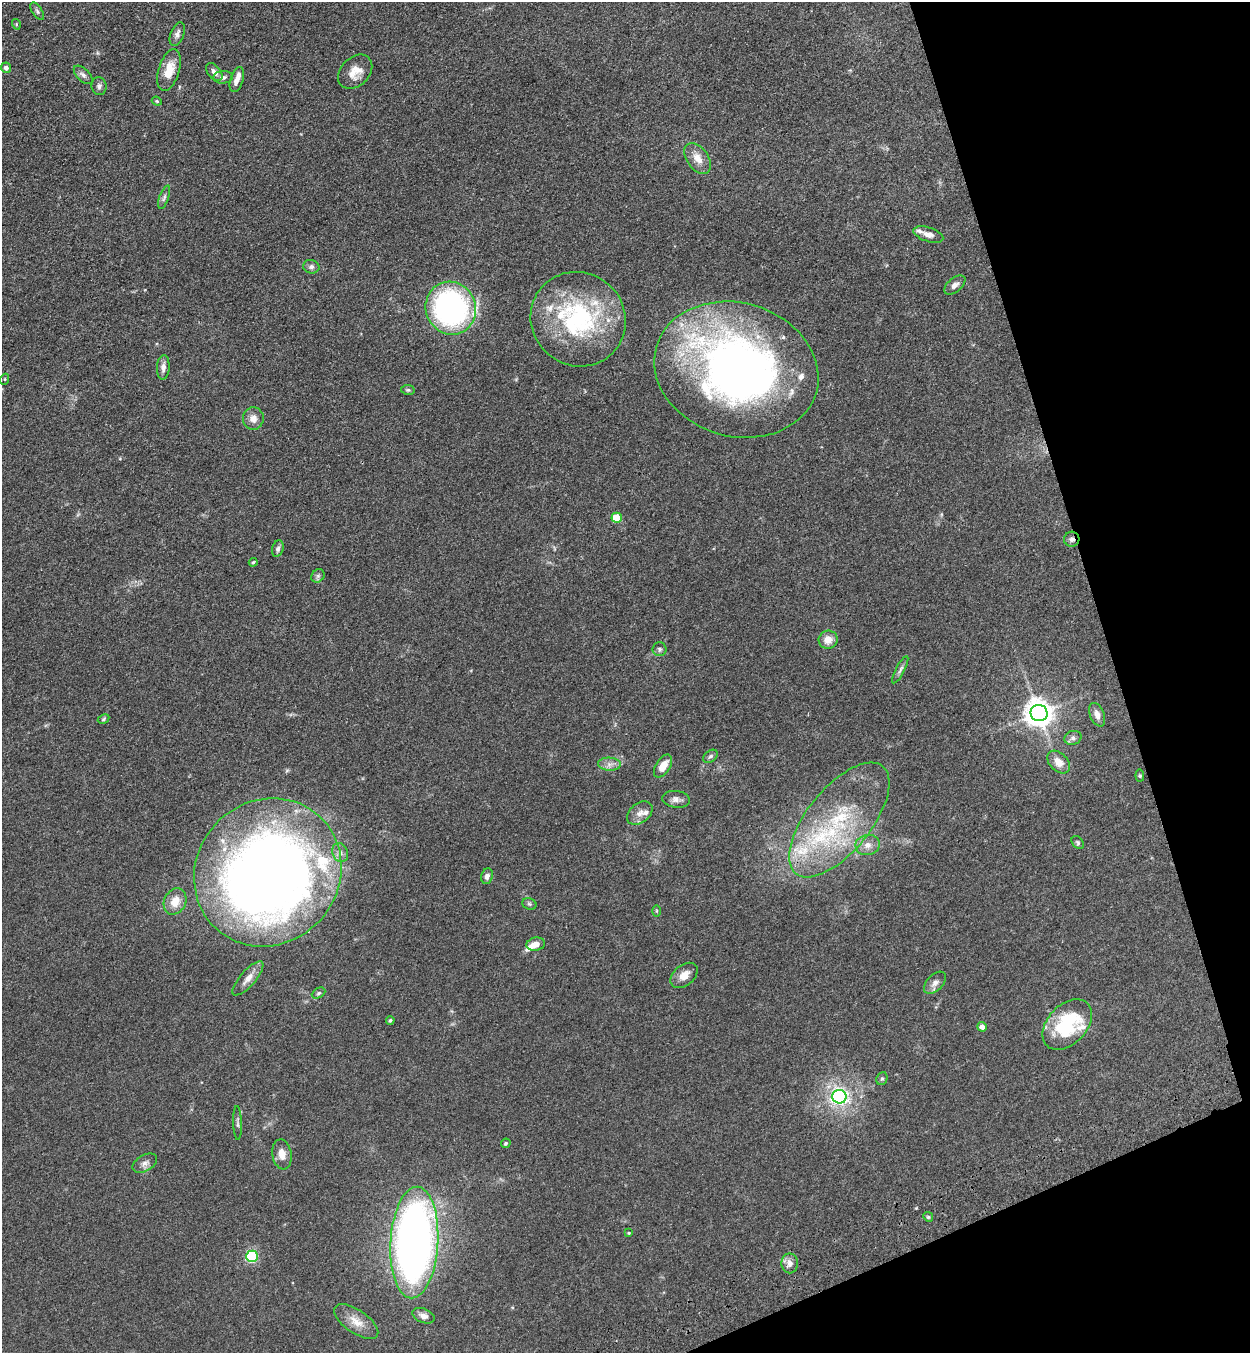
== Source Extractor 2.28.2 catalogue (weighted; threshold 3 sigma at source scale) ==
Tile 12 of 4 x 4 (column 4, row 3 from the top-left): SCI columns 3948-5195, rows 1464-2814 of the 5523 x 5630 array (HDU 1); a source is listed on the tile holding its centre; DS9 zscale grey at full resolution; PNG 1252 x 1355 px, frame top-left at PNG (2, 2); each listed source drawn as its Kron ellipse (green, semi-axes under 4 px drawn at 4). Shown black and unused: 15% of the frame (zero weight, under 3 of 4 exposures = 6% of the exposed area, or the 3 px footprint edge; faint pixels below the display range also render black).
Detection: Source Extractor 2.28.2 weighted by HDU 2 'WHT'; one run over the whole footprint, this tile lists its part. Background 0.0595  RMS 0.0065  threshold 0.0292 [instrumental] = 3 sigma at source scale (4.5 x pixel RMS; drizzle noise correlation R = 1.50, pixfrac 1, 0.05/0.05 arcsec/px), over >= 5 px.
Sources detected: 86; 2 inside a brighter object's white glare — neither listed nor drawn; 11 inside a brighter listed object's ellipse — not listed separately; the other 73 listed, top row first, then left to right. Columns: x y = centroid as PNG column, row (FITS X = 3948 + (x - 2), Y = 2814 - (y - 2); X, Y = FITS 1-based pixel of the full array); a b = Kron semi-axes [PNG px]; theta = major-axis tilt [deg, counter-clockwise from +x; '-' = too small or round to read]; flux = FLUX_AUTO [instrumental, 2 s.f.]
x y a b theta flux
37 11 10 5 -57 1.4
16 24 5 3 - 0.59
177 34 12 6 69 2.7
6 68 5 5 - 2.4
169 70 21 10 73 12
214 72 10 6 -51 3
355 72 20 14 45 8.8
83 75 11 6 -44 2.3
223 77 10 6 4 2
237 80 13 6 72 4.2
99 86 9 7 -83 2
157 101 5 4 - 0.8
698 158 17 10 -55 7.5
164 197 12 4 71 1.8
928 234 15 7 -18 3.9
311 267 8 6 -11 2
955 285 12 7 38 2.8
451 308 27 25 -68 150
578 319 48 46 -40 85
163 367 12 6 86 3.4
736 370 83 67 -16 360
5 379 5 3 - 0.51
408 390 7 5 -11 1
253 418 11 10 - 4.8
617 518 5 5 - 16
1072 539 7 7 - 2.3
278 549 8 5 72 1.9
253 562 4 3 - 0.64
318 576 7 6 - 1.4
828 640 9 9 - 6.3
660 649 7 7 - 1.4
900 670 15 4 62 1.8
1039 713 8 8 - 780
1097 715 12 7 -68 4
104 719 6 4 29 0.88
1073 738 8 7 - 2
710 756 8 5 38 1.5
1059 762 13 9 -46 6.8
609 764 11 6 -2 3.4
663 766 13 7 57 7.1
1140 776 6 4 -83 0.78
676 799 14 8 -7 3.4
640 813 14 9 39 4.6
839 820 69 32 51 71
1078 843 7 5 -52 1.2
868 845 12 10 9 4.9
340 853 10 7 -68 3
268 872 76 71 48 700
487 876 8 6 73 2.8
175 901 14 10 64 8.8
529 904 7 5 -21 1.3
656 911 6 4 -90 0.66
536 944 9 6 11 5.1
684 975 15 10 40 5.9
248 978 21 7 49 5.7
935 983 13 8 45 3.7
319 993 7 5 27 1.2
390 1020 4 4 - 1.1
1067 1024 29 19 47 45
982 1027 5 5 - 3.5
882 1079 7 5 67 1.1
839 1097 7 7 - 170
237 1123 17 4 -88 1.7
506 1143 5 4 - 0.98
282 1154 15 9 -81 6
145 1163 13 8 30 3.1
928 1217 5 4 - 0.91
629 1233 4 3 - 0.67
414 1242 56 24 87 410
252 1256 6 5 - 72
790 1263 10 8 -89 3.4
423 1316 11 7 -22 3.4
356 1321 25 11 -35 8.7
Overlapping masked pixels (flux is a lower limit): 2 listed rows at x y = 451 308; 1072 539